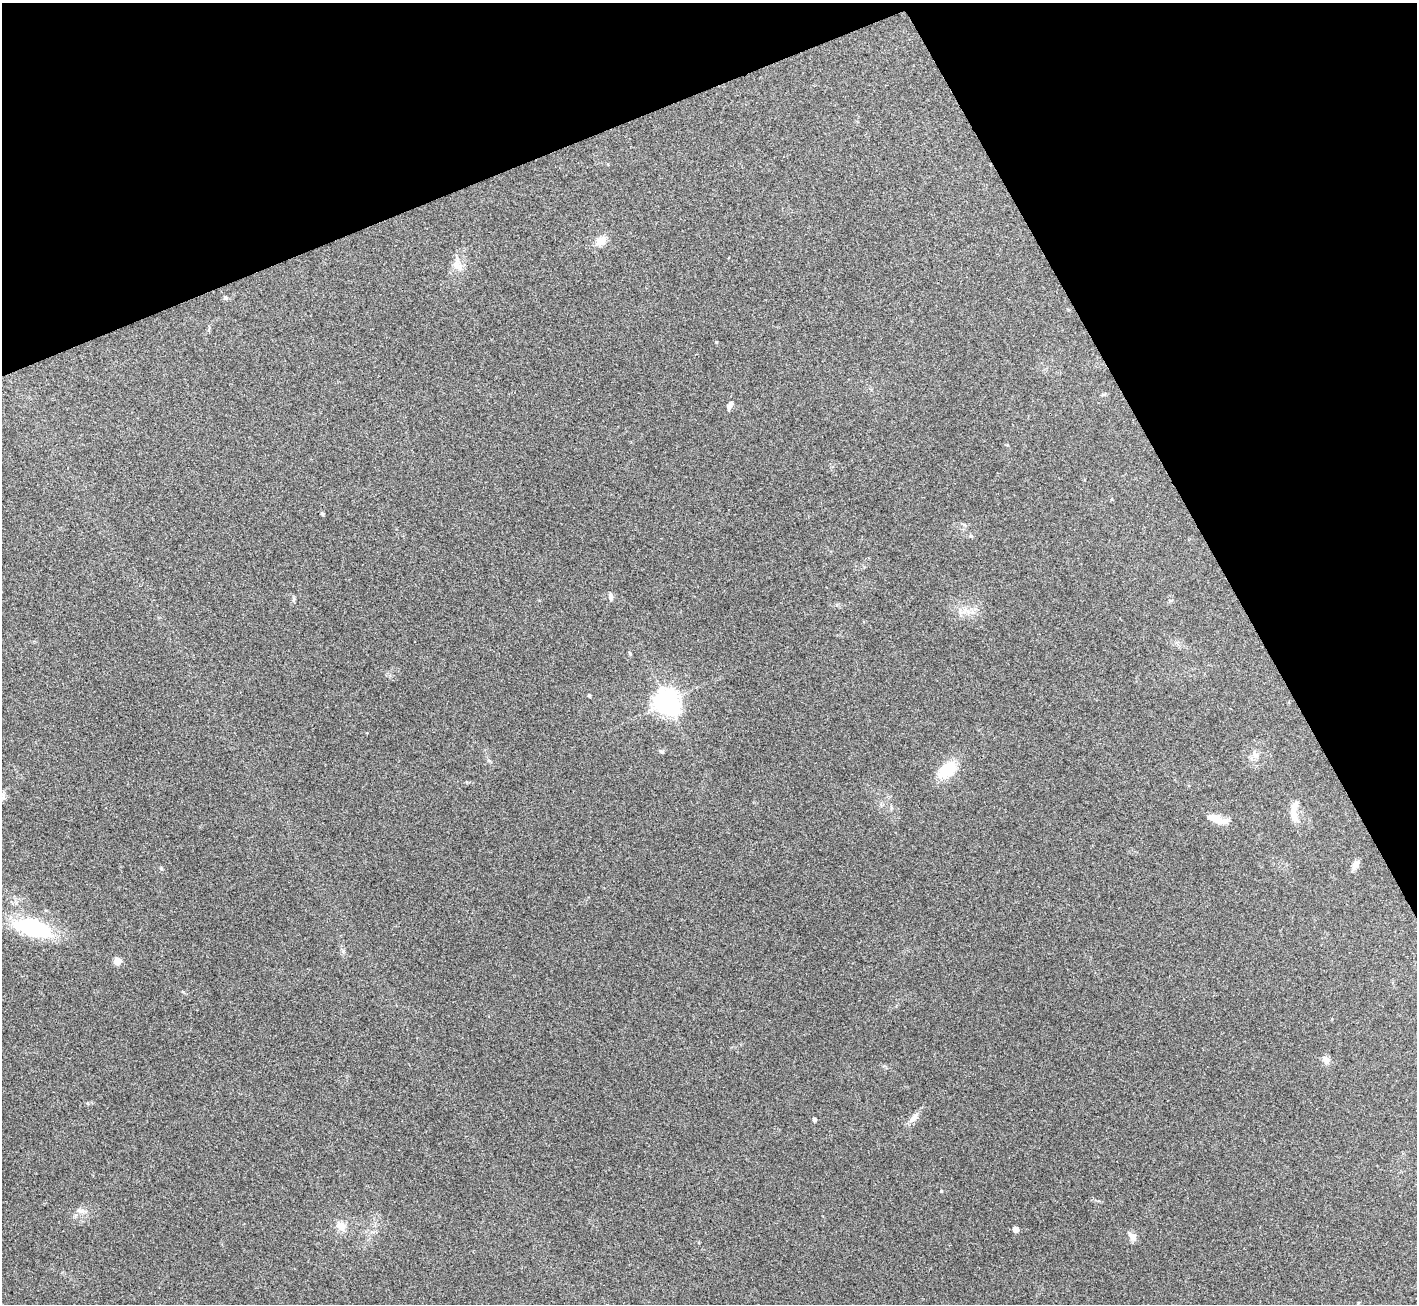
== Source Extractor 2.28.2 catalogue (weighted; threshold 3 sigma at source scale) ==
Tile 3 of 4 x 4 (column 3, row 1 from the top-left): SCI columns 2830-4244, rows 4060-5361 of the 5658 x 5648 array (HDU 1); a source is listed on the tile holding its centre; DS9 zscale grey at full resolution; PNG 1419 x 1306 px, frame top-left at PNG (2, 3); no overlay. Shown black and unused: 22% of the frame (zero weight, under 3 of 4 exposures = <1% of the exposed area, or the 3 px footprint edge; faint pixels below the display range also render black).
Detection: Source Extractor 2.28.2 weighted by HDU 2 'WHT'; one run over the whole footprint, this tile lists its part. Background 0.212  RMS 0.0081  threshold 0.0363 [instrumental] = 3 sigma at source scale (4.5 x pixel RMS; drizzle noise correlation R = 1.50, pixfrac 1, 0.05/0.05 arcsec/px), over >= 5 px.
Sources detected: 26; all 26 listed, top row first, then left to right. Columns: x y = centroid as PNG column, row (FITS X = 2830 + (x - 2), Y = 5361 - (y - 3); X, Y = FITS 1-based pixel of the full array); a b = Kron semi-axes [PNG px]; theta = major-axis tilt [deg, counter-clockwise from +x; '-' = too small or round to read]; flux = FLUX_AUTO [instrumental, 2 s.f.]
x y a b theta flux
601 241 9 8 - 11
457 266 16 10 -37 7.4
226 297 6 5 - 1.4
730 406 12 5 70 3.3
322 513 4 3 - 1.3
611 598 9 5 -86 2.3
630 653 5 4 - 1.3
589 695 4 4 - 1.4
667 702 8 8 - 760
661 751 7 5 -31 1.3
1256 755 9 8 - 3.9
946 770 24 14 38 25
3 798 7 4 0 1.9
1294 815 27 9 -75 10
1217 819 24 8 -18 11
1356 864 9 7 61 5
32 928 34 14 -16 86
117 961 5 5 - 18
1326 1060 10 9 - 4.4
914 1118 16 7 49 5.2
814 1119 4 4 - 2
941 1191 4 3 - 0.64
81 1211 12 6 -12 3.7
341 1226 15 11 -46 7.4
1015 1229 5 4 - 7.3
1133 1237 11 9 -66 4.5
Isophote crosses this tile's border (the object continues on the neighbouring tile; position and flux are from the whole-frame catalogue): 1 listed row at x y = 3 798
Unlisted compact peaks at least as high as the median listed source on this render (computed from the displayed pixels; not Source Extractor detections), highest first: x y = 716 342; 161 868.